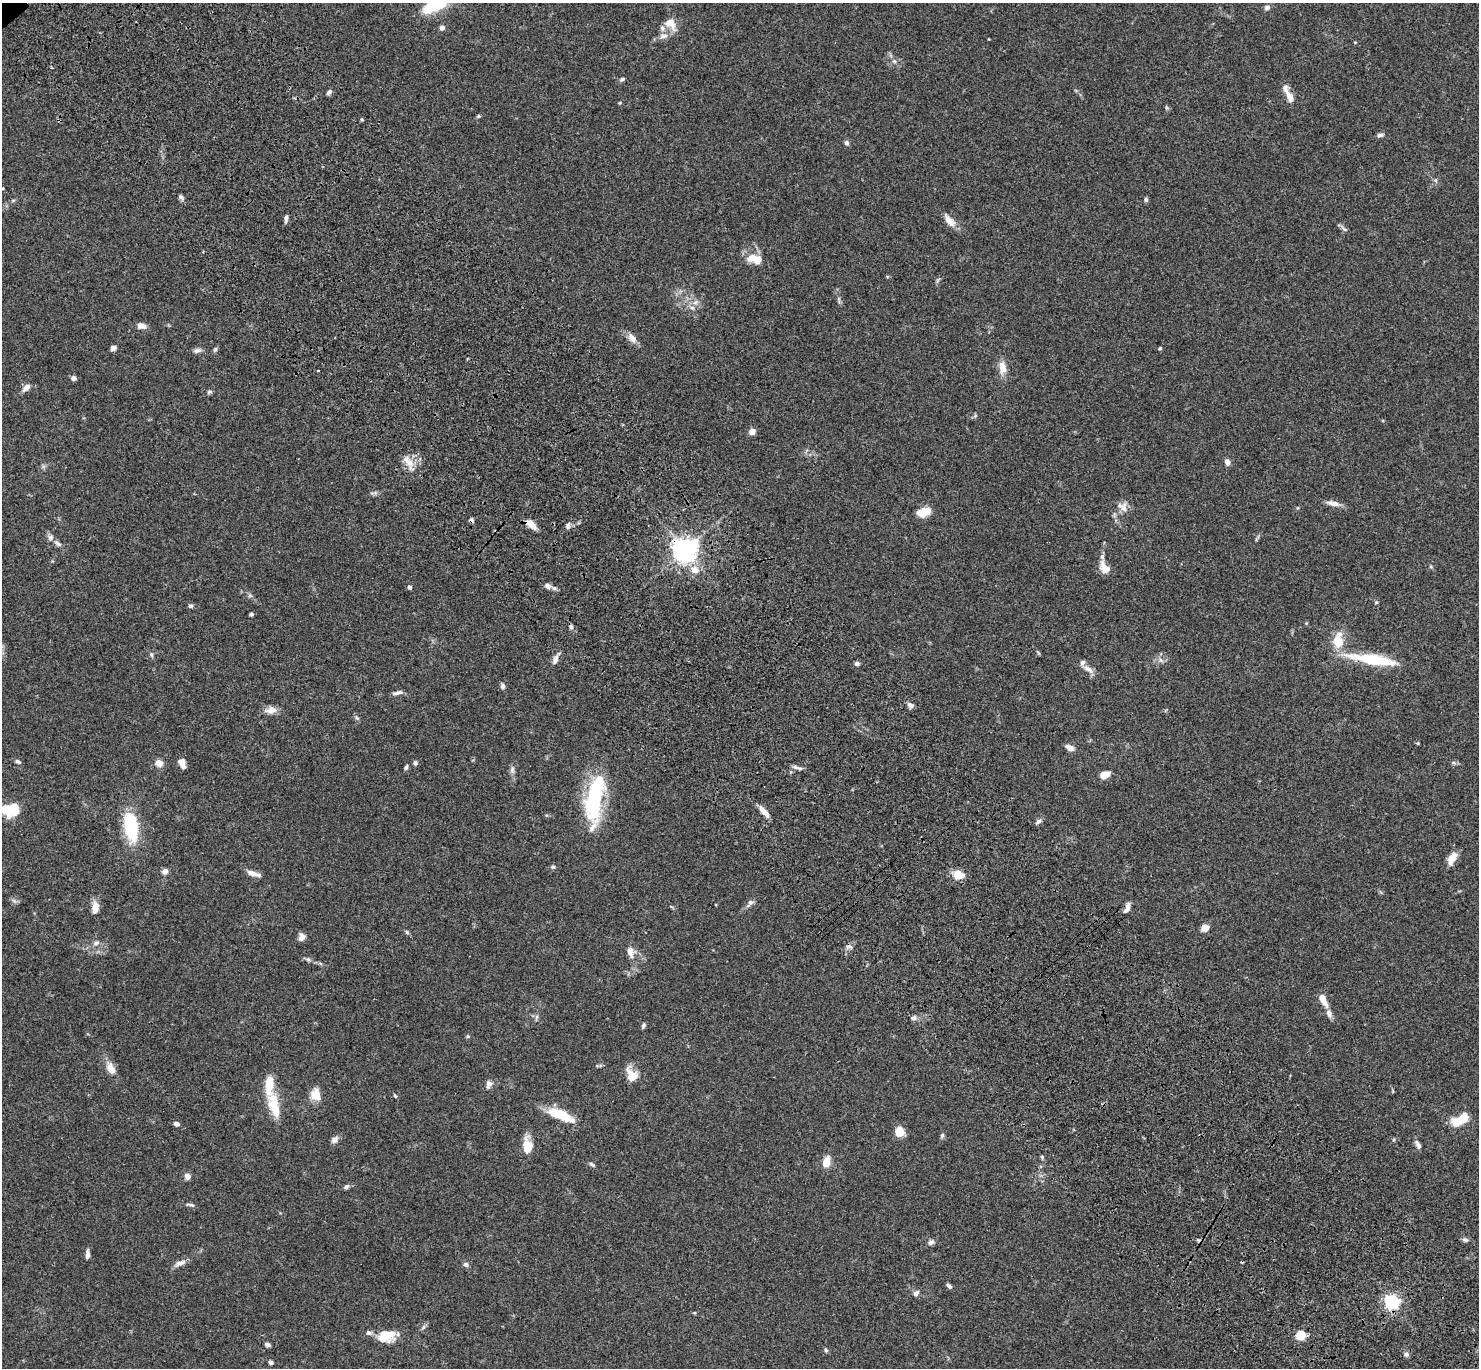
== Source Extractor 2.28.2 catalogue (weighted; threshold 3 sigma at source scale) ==
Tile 6 of 4 x 4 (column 2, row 2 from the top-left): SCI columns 1580-3056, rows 3117-4482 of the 6109 x 6091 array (HDU 1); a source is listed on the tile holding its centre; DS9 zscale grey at full resolution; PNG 1481 x 1370 px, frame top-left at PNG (2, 3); no overlay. Shown black and unused: <1% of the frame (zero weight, under 3 of 4 exposures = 6% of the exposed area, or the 3 px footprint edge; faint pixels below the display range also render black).
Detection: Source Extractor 2.28.2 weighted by HDU 2 'WHT'; one run over the whole footprint, this tile lists its part. Background 0.0586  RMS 0.0052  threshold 0.0233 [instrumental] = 3 sigma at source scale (4.5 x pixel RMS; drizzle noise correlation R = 1.50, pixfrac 1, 0.05/0.05 arcsec/px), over >= 5 px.
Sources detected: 151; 2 inside a brighter object's white glare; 6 cosmic-ray / hot-pixel residue — not listed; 11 inside a brighter listed object's ellipse — not listed separately; the other 132 listed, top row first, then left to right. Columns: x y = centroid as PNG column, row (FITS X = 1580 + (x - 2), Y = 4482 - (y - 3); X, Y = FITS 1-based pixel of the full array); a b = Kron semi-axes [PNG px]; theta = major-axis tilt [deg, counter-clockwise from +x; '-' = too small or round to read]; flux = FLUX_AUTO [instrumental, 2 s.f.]
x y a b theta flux
432 6 26 14 33 17
1267 7 7 6 - 1.6
670 23 17 11 -49 6.6
442 28 6 6 - 1.5
664 36 13 7 9 2.8
894 61 6 5 - 1.1
622 79 6 4 20 1.1
329 92 7 5 44 1.4
1290 96 17 8 -63 4.1
1166 107 6 4 -71 0.67
478 116 5 4 - 0.65
1380 135 8 5 10 1.4
846 143 6 5 - 1.3
1435 180 6 5 - 0.91
181 197 6 5 - 1.3
1146 200 6 4 -76 0.95
286 218 9 4 80 1.4
949 220 20 8 -50 4.4
1344 229 11 4 -40 1.2
755 259 21 11 -13 7.5
839 300 12 2 90 0.89
692 308 7 5 -43 1.4
141 326 9 6 -12 3.8
632 338 15 9 -53 3.5
113 348 7 5 48 2
1160 348 5 4 - 0.73
215 349 6 5 - 0.84
197 350 11 6 15 1.7
1002 367 18 10 -87 5
73 378 5 5 - 1.9
26 387 11 7 45 2.7
209 392 8 5 18 0.91
975 416 6 4 20 0.72
752 431 7 7 - 3
408 462 21 9 -46 5.5
1227 462 7 5 -77 2.3
1333 503 17 6 -12 3.5
1123 507 15 12 -39 3.9
924 512 14 8 18 8.1
531 524 14 6 -38 4.9
568 526 9 6 81 1.4
58 543 12 5 -34 1.8
685 549 7 7 - 490
1104 567 16 10 -61 4.9
695 570 10 9 - 4.6
548 586 10 7 -26 2.3
409 587 5 5 - 1
250 596 7 4 -19 0.87
1376 602 6 4 -72 0.59
190 606 6 5 - 0.97
251 614 4 3 - 1.2
1338 641 19 15 -84 9.6
151 654 7 5 -83 0.89
555 659 10 7 76 2.9
1373 659 54 10 -9 28
857 664 6 5 - 1.4
1088 669 17 7 -31 3.4
502 686 7 6 - 1.4
398 693 12 5 15 1.8
910 705 8 6 -34 1.8
271 710 16 9 10 3.6
357 718 6 4 -44 0.81
1418 743 5 3 - 0.46
1069 747 12 7 -24 2.4
18 761 8 5 -30 1.1
181 762 9 8 - 3
159 763 8 7 - 4
415 763 5 5 - 1.3
1453 763 7 4 0 0.88
406 767 7 4 73 0.94
796 767 11 5 -19 1.6
512 770 10 6 90 1.7
1105 775 9 6 23 7.1
594 800 61 18 81 46
12 810 17 12 28 15
764 811 16 6 -49 4.2
1039 821 8 5 38 1.6
131 827 36 16 -82 24
1452 858 15 7 63 5.5
553 867 6 5 - 0.94
165 871 6 6 - 2.4
253 873 15 5 -18 3.9
958 875 12 10 2 6.3
14 901 9 3 -45 0.89
750 903 11 7 56 1.8
95 907 15 8 88 4.2
1127 908 14 5 66 2.4
1205 928 9 8 - 3.3
301 937 9 6 74 2.6
96 943 9 5 16 1.6
630 952 15 9 -73 4.2
308 960 7 5 -68 0.93
1323 1000 17 7 -63 4.8
536 1017 7 4 70 0.96
913 1018 7 6 - 1.4
643 1026 7 4 64 0.98
468 1036 5 4 - 0.62
111 1068 17 10 -63 4.9
631 1075 18 12 -65 6.8
489 1084 12 8 69 2.2
316 1094 13 11 -74 6.9
395 1096 6 4 -61 0.61
274 1105 37 14 -77 13
560 1114 27 10 -21 16
1460 1120 22 11 31 11
176 1124 6 5 - 1.6
900 1132 10 8 -79 7.1
942 1135 6 5 - 1
335 1140 10 7 37 1.9
1418 1145 11 6 -63 1.8
527 1146 19 11 -86 7.8
1042 1157 5 4 - 0.7
826 1162 11 6 75 7.7
592 1164 10 4 -32 0.95
187 1176 6 6 - 2.7
346 1186 7 5 49 1.1
190 1205 12 4 -9 1.1
1465 1240 7 6 - 1.2
931 1242 9 6 36 1.6
87 1254 10 4 88 2
180 1263 19 7 23 2.9
466 1264 7 5 -18 1.5
949 1286 8 4 -44 1.3
916 1293 9 6 45 1.7
1392 1302 6 6 - 140
694 1313 4 4 - 0.48
386 1334 22 14 -11 9.7
1300 1335 5 5 - 30
267 1345 7 5 -12 1.1
826 1350 6 5 - 0.76
1406 1354 7 6 - 1.4
271 1362 5 4 - 1.5
Overlapping masked pixels (flux is a lower limit): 2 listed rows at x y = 531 524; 685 549
Isophote crosses this tile's border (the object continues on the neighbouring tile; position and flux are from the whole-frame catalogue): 2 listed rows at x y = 432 6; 12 810